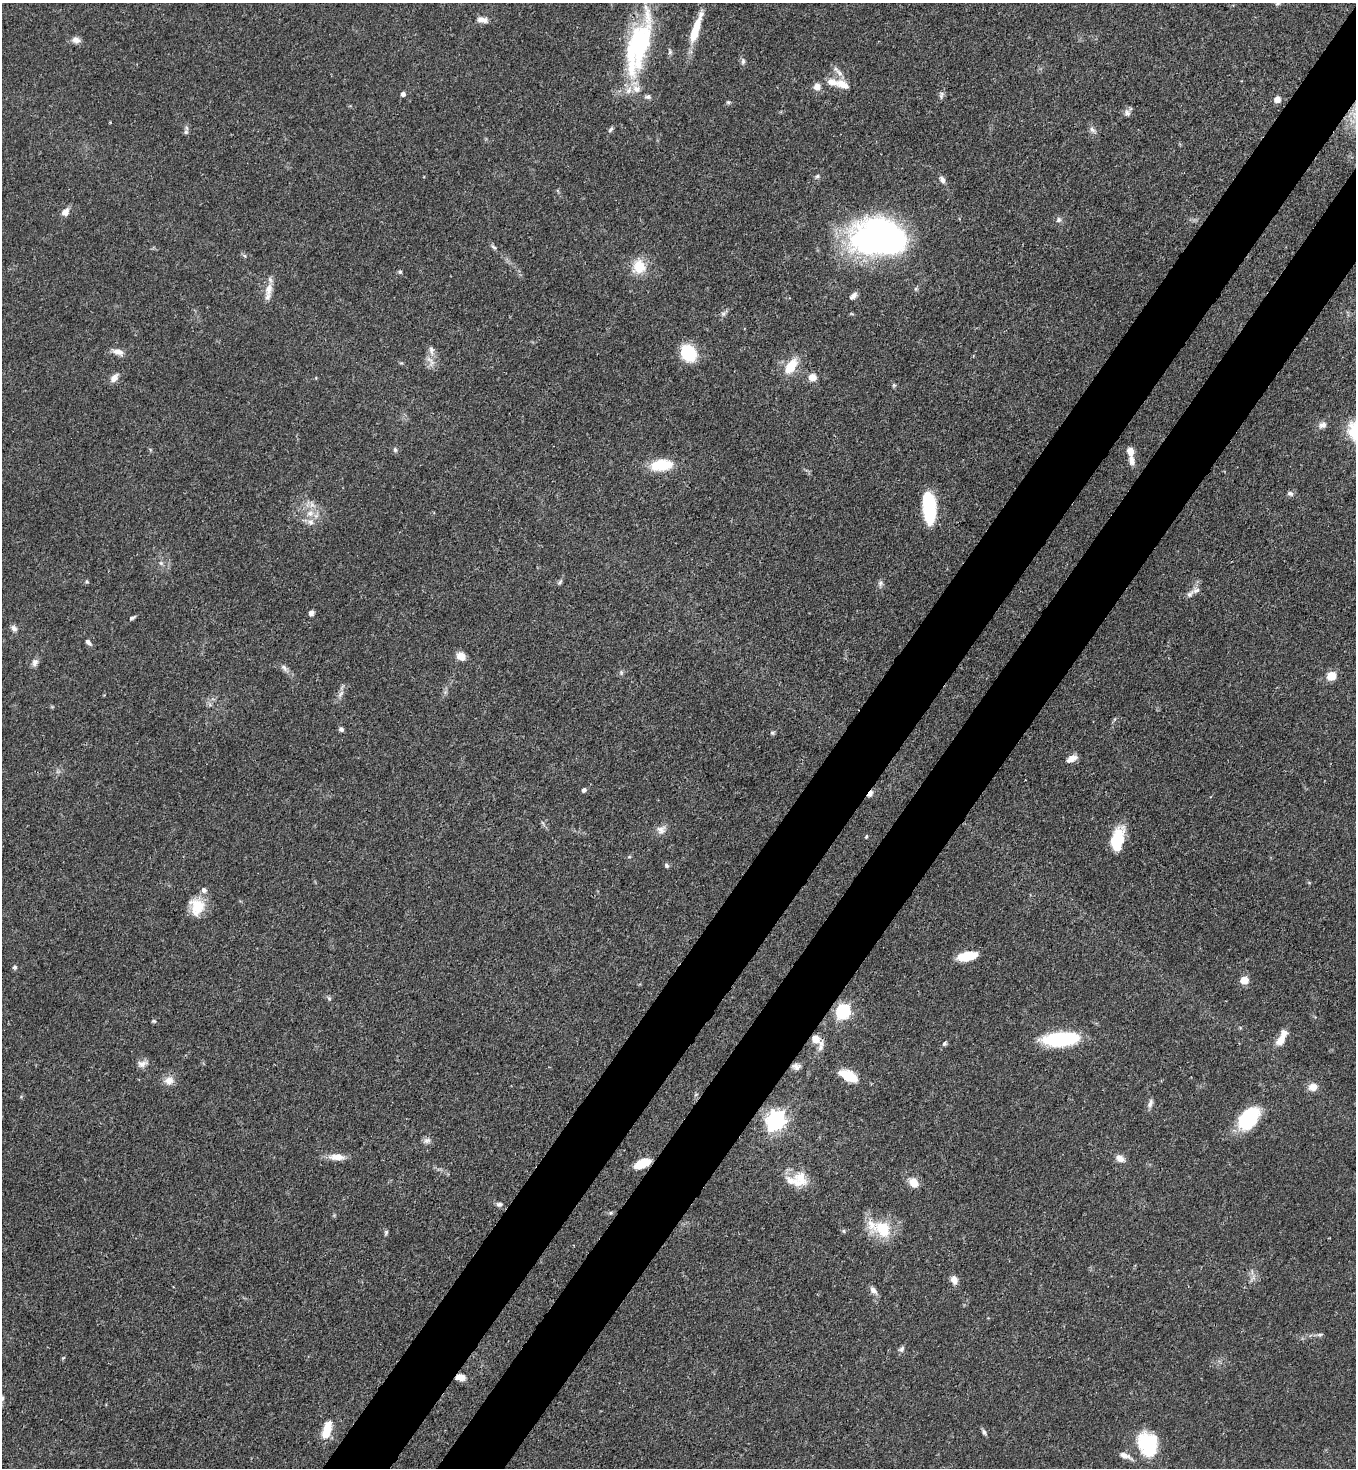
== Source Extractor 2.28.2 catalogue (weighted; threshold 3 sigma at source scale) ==
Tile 10 of 4 x 4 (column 2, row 3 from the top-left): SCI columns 1582-2935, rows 1526-2991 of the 6007 x 5984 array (HDU 1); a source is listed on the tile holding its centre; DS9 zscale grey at full resolution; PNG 1358 x 1470 px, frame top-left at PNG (2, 3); no overlay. Shown black and unused: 9% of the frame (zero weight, under 3 of 4 exposures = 7% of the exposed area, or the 3 px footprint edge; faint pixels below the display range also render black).
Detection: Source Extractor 2.28.2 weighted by HDU 2 'WHT'; one run over the whole footprint, this tile lists its part. Background 0.0856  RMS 0.0039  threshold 0.0178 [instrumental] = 3 sigma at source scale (4.5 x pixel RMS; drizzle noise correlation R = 1.50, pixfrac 1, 0.05/0.05 arcsec/px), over >= 5 px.
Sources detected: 117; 8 inside a brighter listed object's ellipse — not listed separately; the other 109 listed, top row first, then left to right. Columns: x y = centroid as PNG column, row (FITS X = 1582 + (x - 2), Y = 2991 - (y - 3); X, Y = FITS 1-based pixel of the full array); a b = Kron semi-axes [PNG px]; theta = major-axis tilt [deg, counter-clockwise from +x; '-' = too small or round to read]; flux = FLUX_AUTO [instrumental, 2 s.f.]
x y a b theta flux
1278 3 7 5 44 0.87
482 20 14 7 -7 2.7
696 29 37 8 71 11
76 40 11 8 -9 2.1
638 45 80 25 74 57
670 52 7 6 - 0.85
743 61 9 6 81 1
842 84 22 11 -25 5.6
817 86 8 8 - 2.7
403 94 4 4 - 1.4
941 95 11 5 84 1.1
648 97 9 6 5 1.1
1277 99 7 6 - 2.5
728 102 6 5 - 0.59
1127 113 9 8 - 1.5
610 130 10 4 46 0.83
1092 130 10 6 -45 1.4
186 132 7 5 70 0.93
817 176 6 5 - 0.72
942 180 9 6 -56 1.5
65 212 9 7 47 3.1
1059 220 7 7 - 1.2
879 238 50 31 -2 170
494 247 8 4 -29 0.83
245 256 6 4 -46 0.61
639 267 18 16 86 8.5
400 272 5 5 - 0.62
269 290 19 10 81 4.3
853 296 9 6 42 1.6
723 314 7 4 72 0.89
431 350 13 6 -75 2.2
118 352 14 7 -15 2.7
688 353 13 11 -54 22
791 366 17 9 56 9.7
812 377 9 8 - 3.2
114 378 12 7 48 2.5
893 385 6 4 70 0.5
1322 425 11 8 22 1.9
395 450 6 5 - 0.76
1130 451 8 7 - 3.3
1132 461 11 7 -78 2.3
661 465 22 11 5 14
1290 494 8 6 -16 1.1
929 507 33 12 -85 21
310 513 10 8 27 3.1
311 522 9 8 - 2
161 563 6 5 - 0.76
86 582 6 5 - 0.55
560 582 8 4 54 0.73
880 583 8 6 72 1.2
1190 594 11 7 45 1.7
311 613 5 4 - 1.5
132 618 9 4 27 0.82
14 628 8 7 - 1.4
88 642 9 5 -48 1.2
461 656 10 8 -33 3.8
35 662 10 8 74 1.6
284 668 12 6 -52 1.6
621 673 7 4 73 0.66
1331 676 5 5 - 17
341 729 6 5 - 1.1
772 733 6 5 - 0.65
1071 759 14 6 28 2.7
584 790 5 4 - 1.2
870 793 8 5 56 2.4
661 830 13 11 27 2.7
866 836 5 3 - 0.45
1117 841 24 13 81 14
666 865 6 5 - 0.84
204 890 8 7 - 1.3
198 906 20 16 -36 8.7
967 956 21 9 11 9.2
15 967 6 5 - 0.7
1244 980 5 5 - 12
329 998 7 5 -68 0.71
843 1011 7 6 - 66
154 1021 6 5 - 0.55
816 1039 9 9 - 4.7
1061 1039 35 13 5 31
1281 1040 13 8 49 4.1
944 1044 6 5 - 0.73
820 1047 11 7 68 2.1
142 1064 13 9 12 2.2
796 1066 11 7 -5 1.8
848 1076 14 9 -31 10
169 1081 12 11 - 3.2
1313 1087 10 9 - 3.4
1150 1103 12 6 70 1.5
1249 1118 24 16 53 24
776 1120 7 7 - 210
427 1141 10 7 11 1.5
337 1157 22 8 -1 4.2
1120 1158 11 8 -30 2.7
642 1163 16 7 23 10
800 1178 23 16 -46 8.4
914 1183 12 9 -47 4.4
499 1204 8 6 2 1.1
610 1213 6 5 - 0.68
883 1229 24 19 -44 14
386 1233 7 5 71 0.66
954 1280 9 7 -73 2.7
873 1290 11 7 -49 2
1320 1335 6 4 1 0.72
902 1349 8 6 56 1.2
460 1377 11 7 -5 2.8
327 1430 20 9 74 8.8
984 1432 8 5 -67 0.97
1148 1444 29 22 -73 21
1125 1456 16 6 -22 2.6
Overlapping masked pixels (flux is a lower limit): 4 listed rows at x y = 870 793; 816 1039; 642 1163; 460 1377
Isophote crosses this tile's border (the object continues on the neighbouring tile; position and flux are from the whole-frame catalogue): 3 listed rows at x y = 1278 3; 1148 1444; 1125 1456